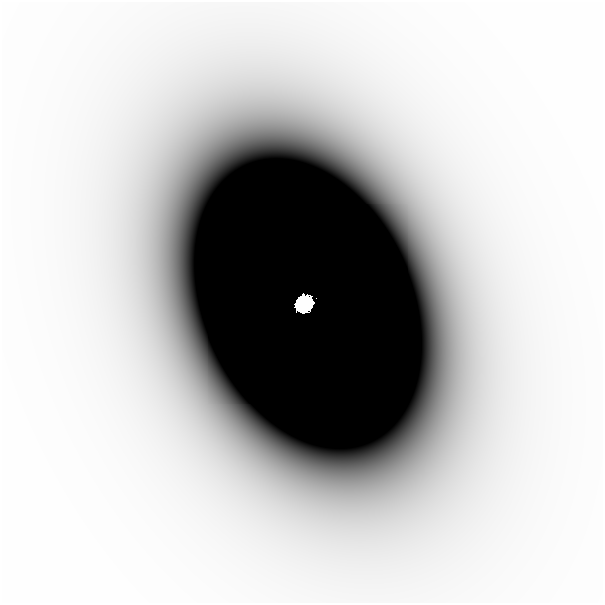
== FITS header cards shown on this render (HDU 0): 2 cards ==
NAXIS1  =                  601
NAXIS2  =                  601

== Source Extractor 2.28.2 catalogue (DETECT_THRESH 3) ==
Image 601 x 601 px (HDU 0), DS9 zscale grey, 1 PNG px = 1 image px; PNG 605 x 605 px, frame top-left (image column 1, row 601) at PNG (2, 2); no overlay
Background -6.74e-09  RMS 2.9e-09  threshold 8.81e-09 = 3 sigma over >= 5 px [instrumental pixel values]
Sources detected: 3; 1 with non-positive FLUX_AUTO (blend fragments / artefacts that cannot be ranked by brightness) is not listed; the other 2 listed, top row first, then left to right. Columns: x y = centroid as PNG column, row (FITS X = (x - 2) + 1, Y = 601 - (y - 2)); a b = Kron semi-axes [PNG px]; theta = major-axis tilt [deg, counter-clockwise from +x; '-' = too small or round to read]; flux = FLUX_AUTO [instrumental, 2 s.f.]
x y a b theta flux
509 295 57 30 -88 2.3e-05
304 304 13 11 49 1.3e+01
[1 non-positive-flux detection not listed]